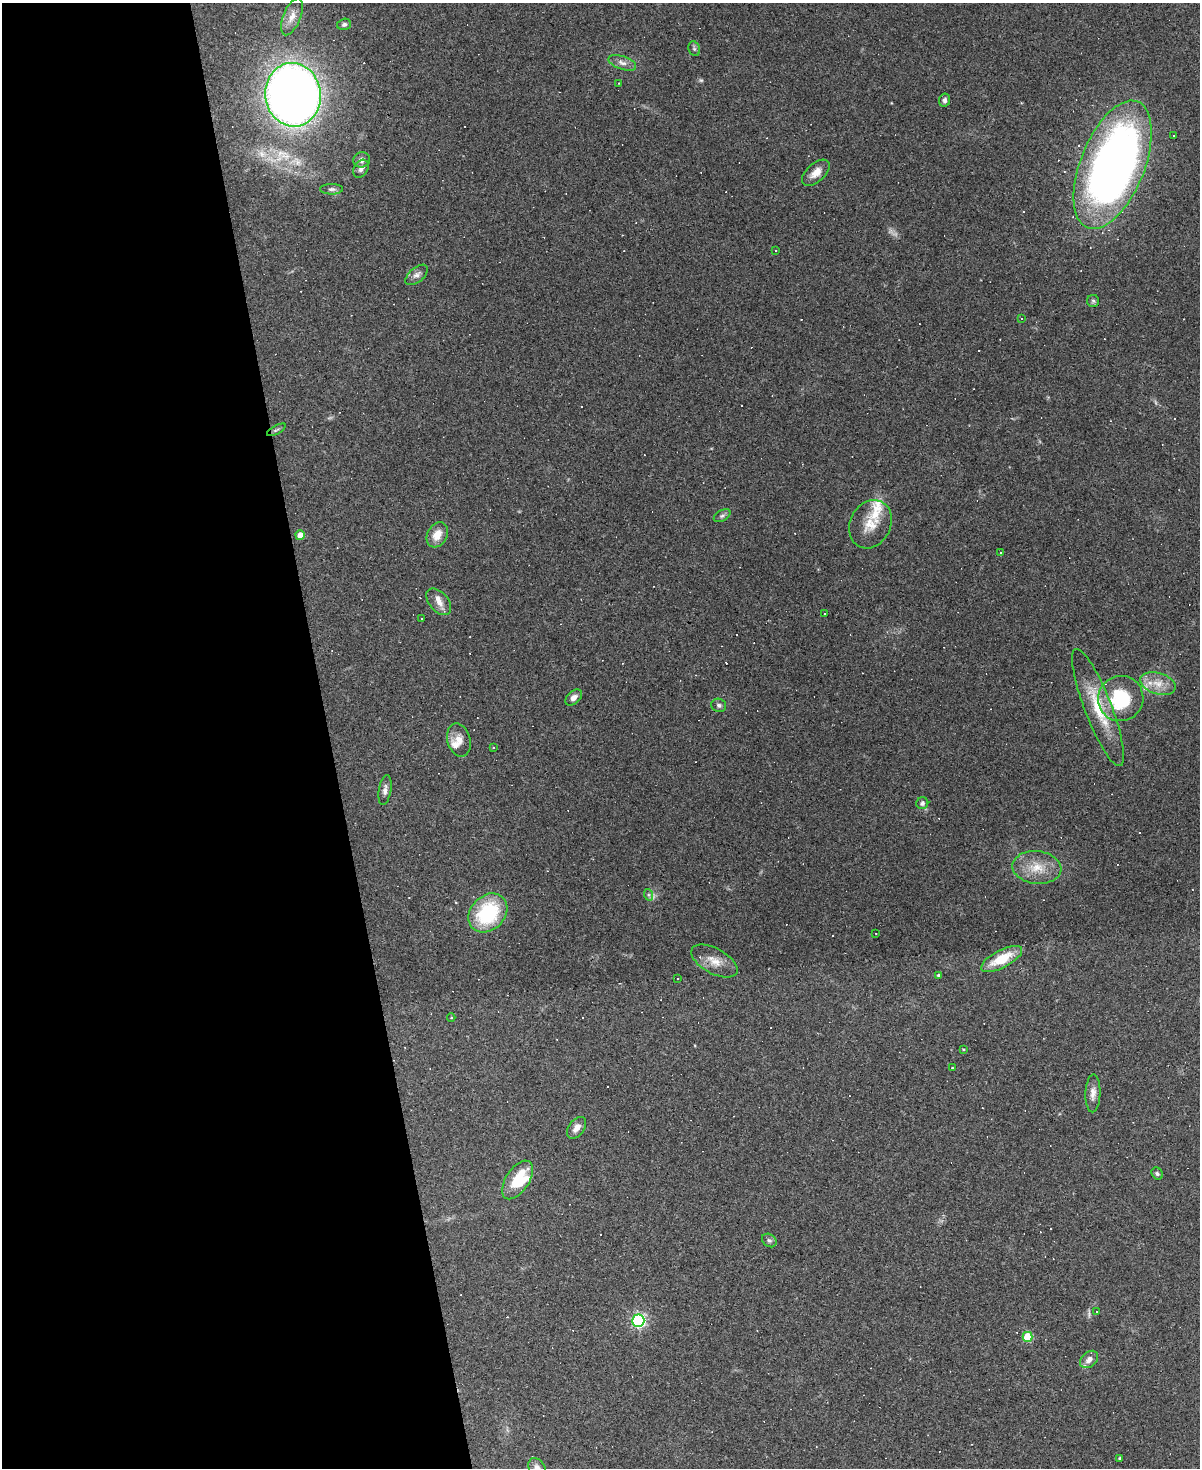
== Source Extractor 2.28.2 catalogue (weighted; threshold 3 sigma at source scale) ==
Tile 5 of 4 x 3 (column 1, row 2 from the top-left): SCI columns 1-1198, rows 1709-3174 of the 4794 x 4772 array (HDU 1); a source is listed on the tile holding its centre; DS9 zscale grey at full resolution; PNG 1202 x 1470 px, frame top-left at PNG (2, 3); each listed source drawn as its Kron ellipse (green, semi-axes under 4 px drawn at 4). Shown black and unused: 27% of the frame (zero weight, under 3 of 4 exposures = <1% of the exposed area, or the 3 px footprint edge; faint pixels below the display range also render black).
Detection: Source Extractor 2.28.2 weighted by HDU 2 'WHT'; one run over the whole footprint, this tile lists its part. Background 0.147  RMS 0.007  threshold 0.0314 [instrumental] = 3 sigma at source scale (4.5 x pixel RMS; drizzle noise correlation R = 1.50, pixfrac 1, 0.05/0.05 arcsec/px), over >= 5 px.
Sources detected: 93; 2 too faint to see at this stretch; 1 inside a brighter object's white glare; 27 cosmic-ray / hot-pixel residue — neither listed nor drawn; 6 inside a brighter listed object's ellipse — not listed separately; the other 57 listed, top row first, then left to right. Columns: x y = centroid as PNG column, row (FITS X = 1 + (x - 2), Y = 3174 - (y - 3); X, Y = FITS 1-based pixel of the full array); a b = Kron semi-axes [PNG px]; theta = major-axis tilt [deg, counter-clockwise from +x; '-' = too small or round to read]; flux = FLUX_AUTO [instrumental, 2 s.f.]
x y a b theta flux
292 17 20 8 68 6.9
344 24 7 5 16 1.7
694 49 7 5 -69 1.4
622 63 14 6 -19 3.9
619 83 3 2 - 0.8
293 95 32 28 -82 670
944 100 7 5 78 2.1
1174 135 3 2 - 0.64
362 160 8 7 - 3.7
1113 165 68 32 68 510
361 169 9 7 61 2.6
816 173 17 9 42 6.4
332 189 11 5 1 2.1
776 250 3 2 - 0.76
417 275 13 7 40 3.3
1093 301 6 6 - 1.4
1022 318 3 3 - 0.96
276 430 10 3 29 1.2
722 516 9 5 30 1.8
870 524 25 20 63 15
300 535 5 4 - 6.6
437 535 13 9 61 9.1
1000 553 3 3 - 1.1
439 602 15 9 -49 5.8
825 614 3 2 - 0.83
421 618 3 3 - 3.4
1158 684 18 10 -17 10
574 698 10 6 43 3.7
1121 698 23 22 - 44
719 705 7 6 - 1.8
1098 707 62 13 -69 29
459 740 17 11 -75 6.7
494 747 3 3 - 0.81
385 790 15 6 80 3.5
922 803 6 6 - 2.4
1037 868 25 16 -6 16
649 895 6 4 -70 1.1
488 913 22 17 46 52
876 933 3 2 - 0.4
1002 959 22 8 27 20
714 961 25 12 -29 10
938 975 4 3 - 1
678 979 3 2 - 0.56
451 1018 4 3 - 0.55
963 1049 4 3 - 0.58
952 1068 3 2 - 0.56
1093 1093 19 7 88 4.9
576 1128 12 7 53 4.5
1157 1173 6 5 - 1.3
518 1180 22 11 57 17
769 1240 8 6 -35 1.6
1097 1311 3 2 - 0.74
638 1321 6 6 - 150
1028 1337 5 5 - 25
1089 1359 10 7 41 4.4
1120 1458 3 3 - 1
537 1468 11 8 -61 4.8
Isophote crosses this tile's border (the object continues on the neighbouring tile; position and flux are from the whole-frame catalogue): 1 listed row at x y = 537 1468